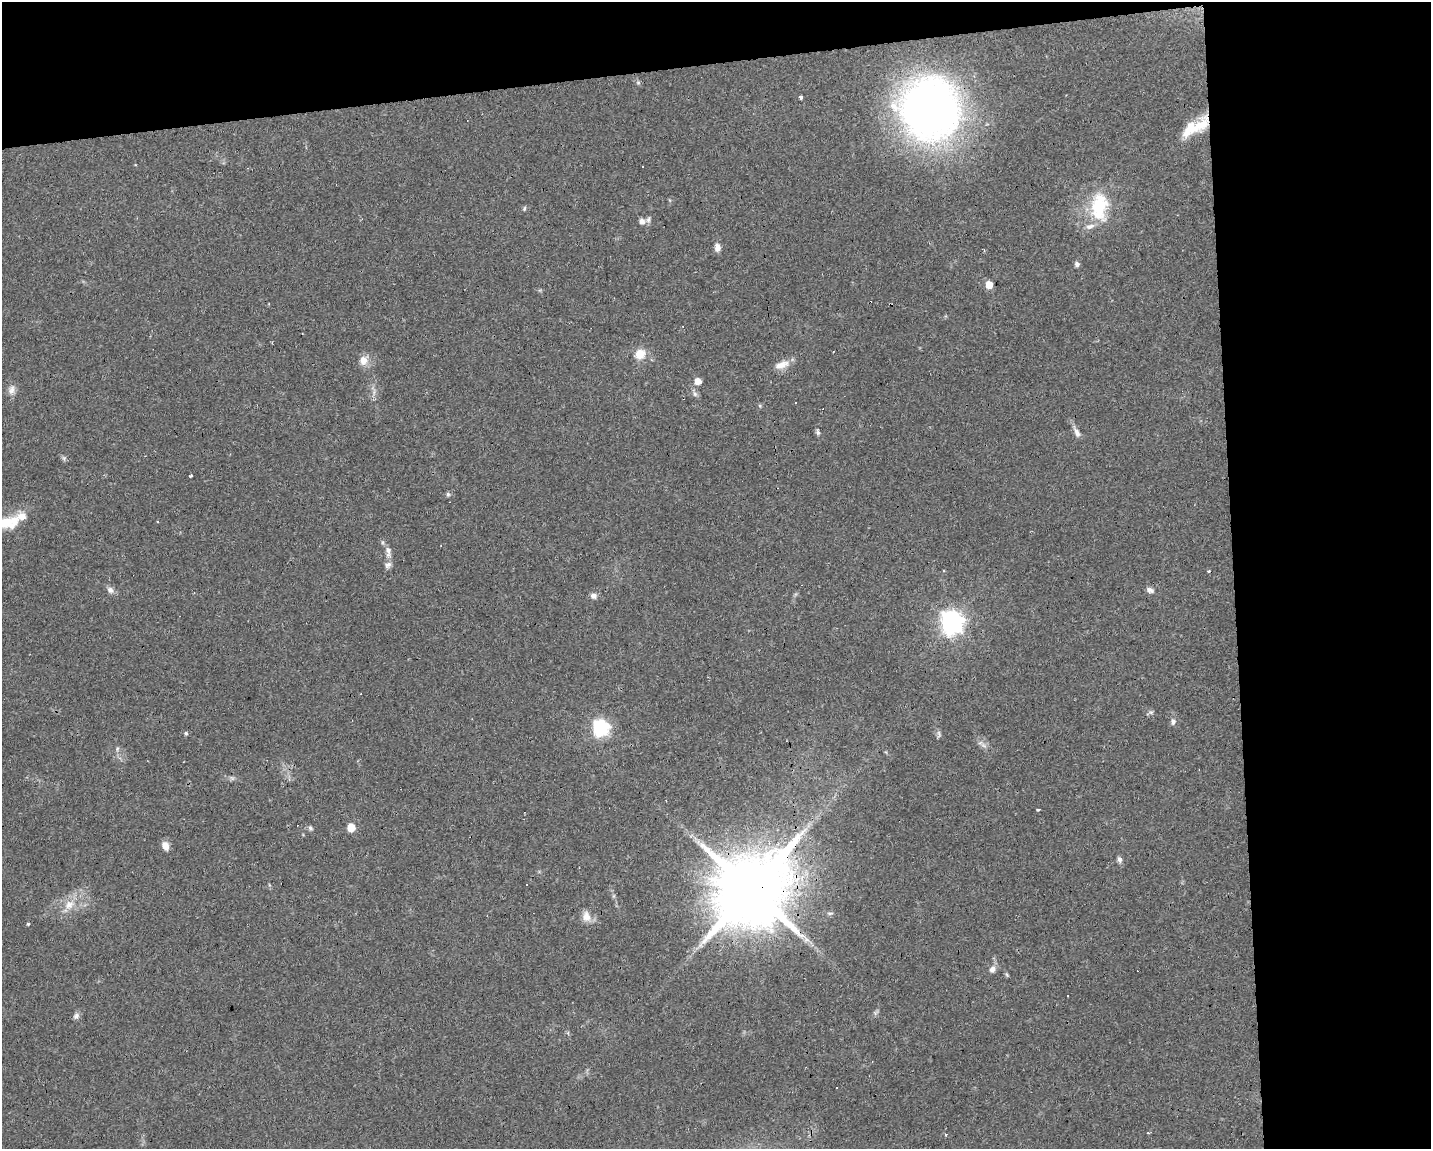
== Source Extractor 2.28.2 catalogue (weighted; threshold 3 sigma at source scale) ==
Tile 3 of 3 x 4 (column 3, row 1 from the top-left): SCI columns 2907-4335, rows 3443-4589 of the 4342 x 4589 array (HDU 1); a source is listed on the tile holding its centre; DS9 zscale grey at full resolution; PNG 1433 x 1151 px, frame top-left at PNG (2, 2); no overlay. Shown black and unused: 19% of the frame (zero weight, under 2 of 3 exposures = <1% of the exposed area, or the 3 px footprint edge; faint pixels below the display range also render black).
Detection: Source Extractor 2.28.2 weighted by HDU 2 'WHT'; one run over the whole footprint, this tile lists its part. Background 0.0818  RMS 0.0065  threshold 0.0294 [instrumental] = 3 sigma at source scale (4.5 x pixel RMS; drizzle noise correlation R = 1.50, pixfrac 1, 0.0396/0.0396 arcsec/px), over >= 5 px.
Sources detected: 65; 1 too faint to see at this stretch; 7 cosmic-ray / hot-pixel residue — not listed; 6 inside a brighter listed object's ellipse — not listed separately; the other 51 listed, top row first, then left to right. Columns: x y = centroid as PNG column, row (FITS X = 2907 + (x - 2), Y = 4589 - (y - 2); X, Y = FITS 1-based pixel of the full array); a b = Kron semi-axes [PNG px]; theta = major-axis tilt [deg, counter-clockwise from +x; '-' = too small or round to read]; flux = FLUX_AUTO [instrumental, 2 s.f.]
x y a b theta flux
638 82 6 4 0 0.99
801 97 4 3 - 4.3
930 110 49 48 - 440
1199 125 32 15 45 18
1099 206 38 22 87 35
524 208 7 4 71 0.92
648 219 9 6 61 1.8
642 221 6 5 - 3.5
717 248 9 7 -88 3.6
1077 264 5 5 - 2.3
989 285 5 5 - 12
640 354 12 11 - 9.3
363 360 13 11 64 5.8
781 365 21 9 21 6.6
698 381 6 5 - 6.7
11 390 14 9 77 3.8
695 394 8 6 -63 1.9
760 406 5 4 - 0.79
1077 433 12 7 -66 3.3
64 458 7 4 -89 1.1
191 476 4 2 - 1.1
448 494 6 5 - 1.2
6 523 22 12 29 13
388 551 15 7 -87 4
110 590 10 7 -44 2.7
1150 590 10 6 -28 2.4
593 596 8 7 - 2.7
952 622 8 8 - 440
1151 712 7 4 -18 1.1
1173 721 9 6 -90 2.2
601 728 7 7 - 170
186 733 5 4 - 0.96
939 733 7 4 -71 1.4
232 778 8 5 -44 1.3
1038 809 4 3 - 1.8
351 827 5 5 - 16
310 828 7 6 - 1.5
799 836 30 9 56 13
165 846 11 7 -64 4.7
1120 859 8 6 -80 2.2
526 884 3 2 - 0.78
751 889 21 18 76 9000
69 905 16 12 44 9
830 913 9 4 0 1.2
586 917 14 11 -74 6
28 924 4 3 - 1.2
992 969 9 8 - 3.4
1007 975 6 4 -46 0.88
1068 996 3 2 - 0.63
76 1016 9 7 54 2.2
946 1134 4 3 - 1.5
Overlapping masked pixels (flux is a lower limit): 2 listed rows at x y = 1199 125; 751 889
Isophote crosses this tile's border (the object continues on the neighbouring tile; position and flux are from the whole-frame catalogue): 1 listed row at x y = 6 523
Unlisted compact peaks at least as high as the median listed source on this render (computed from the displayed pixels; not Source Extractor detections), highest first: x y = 818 433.